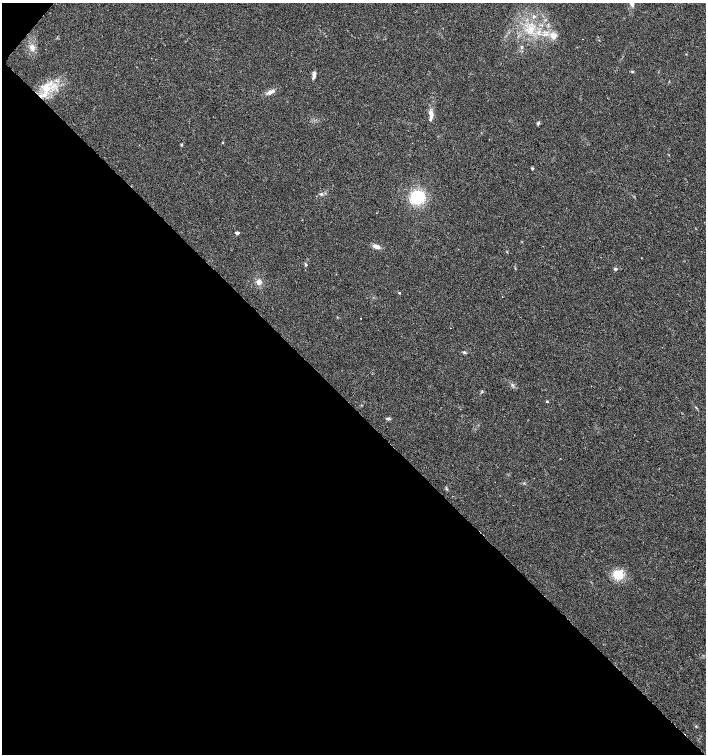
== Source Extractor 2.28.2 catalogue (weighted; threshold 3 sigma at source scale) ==
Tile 9 of 4 x 4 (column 1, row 3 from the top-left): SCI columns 232-1639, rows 1505-3008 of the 6027 x 6022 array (HDU 1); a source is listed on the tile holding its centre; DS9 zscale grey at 2 x 2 block average (1 PNG px = mean of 2 x 2 image px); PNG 708 x 756 px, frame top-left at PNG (2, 3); no overlay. Shown black and unused: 46% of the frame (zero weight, under 2 of 3 exposures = <1% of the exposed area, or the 3 px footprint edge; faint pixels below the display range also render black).
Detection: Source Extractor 2.28.2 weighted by HDU 2 'WHT'; one run over the whole footprint, this tile lists its part. Background 0.0317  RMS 0.0047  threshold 0.0212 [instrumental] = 3 sigma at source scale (4.5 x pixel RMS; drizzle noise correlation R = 1.50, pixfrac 1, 0.0396/0.0396 arcsec/px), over >= 5 px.
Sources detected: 31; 1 cosmic-ray / hot-pixel residue — not listed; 1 inside a brighter listed object's ellipse — not listed separately; the other 29 listed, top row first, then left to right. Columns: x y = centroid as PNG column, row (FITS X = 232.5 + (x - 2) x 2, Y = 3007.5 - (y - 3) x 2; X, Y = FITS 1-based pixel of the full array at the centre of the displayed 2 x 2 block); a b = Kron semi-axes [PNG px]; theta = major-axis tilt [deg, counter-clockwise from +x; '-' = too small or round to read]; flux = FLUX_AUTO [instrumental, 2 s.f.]
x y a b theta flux
632 3 9 4 -80 3.9
531 29 11 6 71 10
545 34 7 3 12 3.2
553 35 8 6 -61 7.8
32 47 8 6 82 5
632 71 4 3 - 1.1
314 75 8 3 81 4.3
47 88 9 8 - 12
270 92 7 4 25 4.8
431 115 13 5 -86 6.2
538 123 5 3 - 1.6
223 142 3 2 - 0.62
181 145 4 2 - 0.78
532 168 4 3 - 1.2
321 194 4 4 - 1.9
417 197 13 13 - 43
237 233 3 2 - 4.1
376 246 8 4 -18 5.9
305 264 4 2 - 1
615 269 4 3 - 1.2
259 282 5 5 - 5.8
399 293 3 2 - 0.8
502 297 2 2 - 0.56
464 352 5 3 - 1.5
547 401 3 2 - 0.97
388 418 5 3 - 1.8
446 489 3 2 - 1
618 574 10 9 - 21
696 726 3 3 - 0.85
Isophote crosses this tile's border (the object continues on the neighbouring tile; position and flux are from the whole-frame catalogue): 1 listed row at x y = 632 3
Diffuse or blended objects may show on this block-average render without a row.